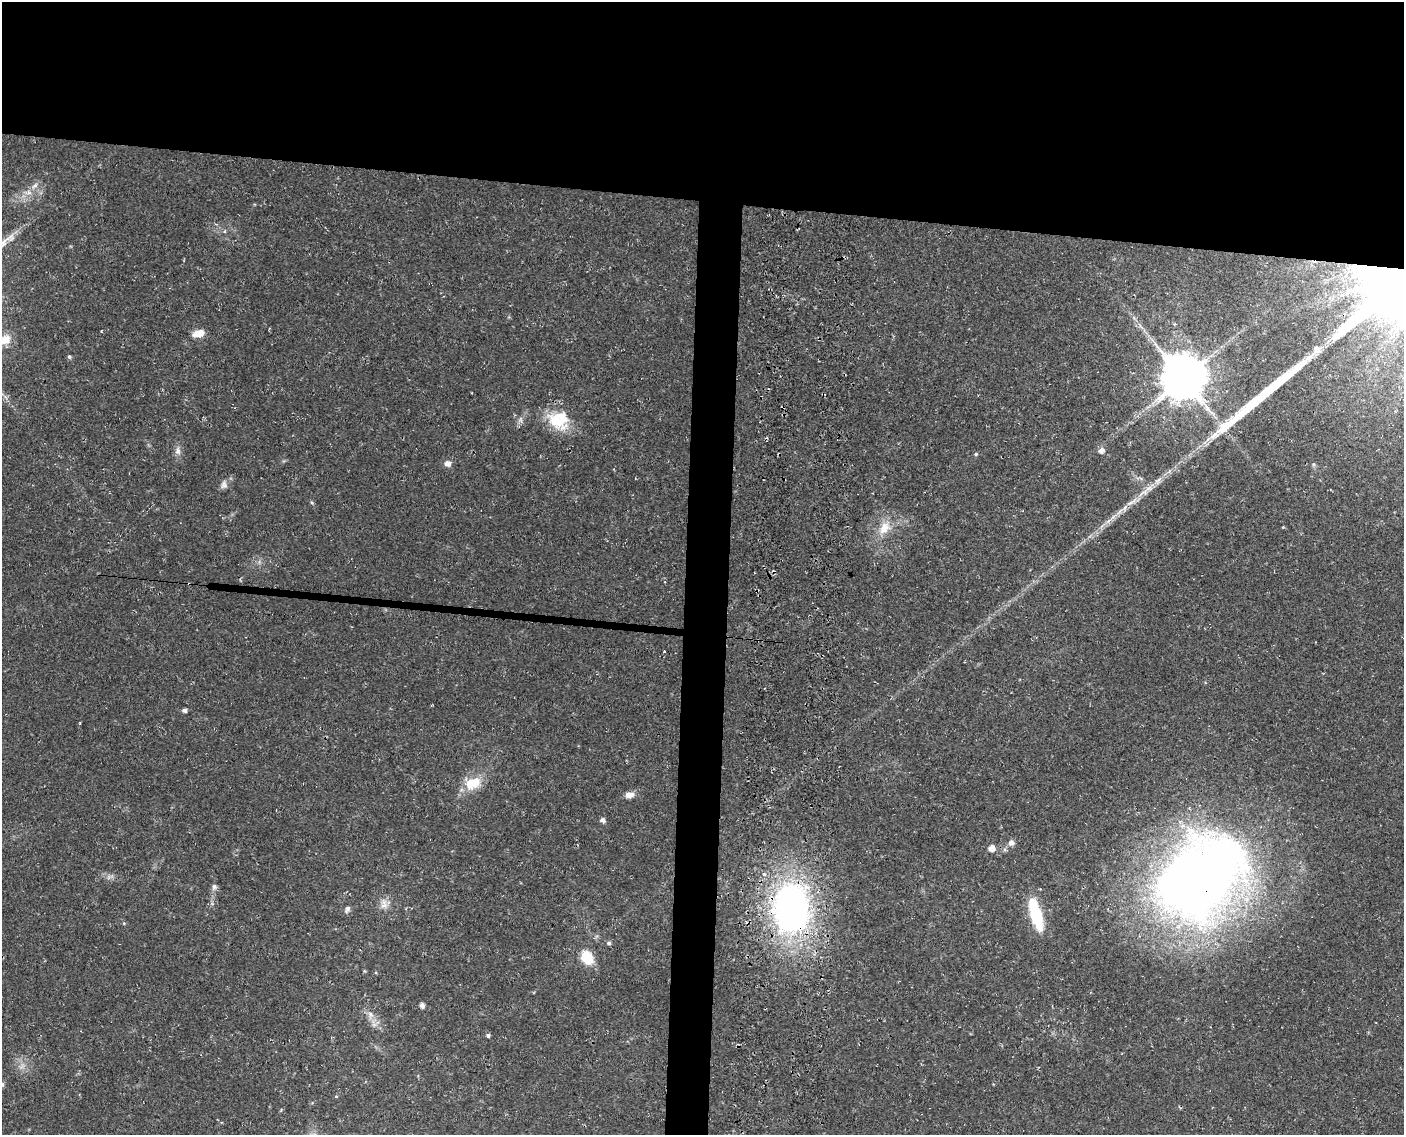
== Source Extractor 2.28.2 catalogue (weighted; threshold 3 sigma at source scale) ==
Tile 2 of 3 x 4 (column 2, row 1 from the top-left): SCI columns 1747-3148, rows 3409-4541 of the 4897 x 4553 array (HDU 1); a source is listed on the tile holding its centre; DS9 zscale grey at full resolution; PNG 1406 x 1137 px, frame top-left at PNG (2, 2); no overlay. Shown black and unused: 20% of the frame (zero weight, under 3 of 4 exposures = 5% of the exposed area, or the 3 px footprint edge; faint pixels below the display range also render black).
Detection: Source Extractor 2.28.2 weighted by HDU 2 'WHT'; one run over the whole footprint, this tile lists its part. Background 0.0198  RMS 0.0035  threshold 0.0157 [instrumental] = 3 sigma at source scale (4.5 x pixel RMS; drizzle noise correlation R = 1.50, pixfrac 1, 0.0396/0.0396 arcsec/px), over >= 5 px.
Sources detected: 36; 2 cosmic-ray / hot-pixel residue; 1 long thin detection or spike segment (spike, bleed or trail) — not listed; the other 33 listed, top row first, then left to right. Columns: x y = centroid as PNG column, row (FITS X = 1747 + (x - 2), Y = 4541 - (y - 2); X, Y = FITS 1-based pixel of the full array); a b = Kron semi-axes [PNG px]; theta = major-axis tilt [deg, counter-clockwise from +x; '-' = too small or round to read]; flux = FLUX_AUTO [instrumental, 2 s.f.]
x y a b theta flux
35 186 11 5 41 1.6
198 333 13 7 16 3.8
5 340 19 13 29 5.2
1317 349 10 10 - 2.2
69 357 4 4 - 0.65
1183 378 12 12 - 1600
783 407 4 3 - 0.46
558 420 28 23 -16 12
178 451 12 7 -88 1.7
1101 451 6 6 - 1.7
976 454 5 4 - 0.42
447 464 8 7 - 1.6
1313 464 6 4 -72 0.46
224 485 11 8 86 1.4
884 528 20 13 54 5.6
184 710 4 4 - 1
472 783 21 14 18 8
629 795 12 7 6 2.2
602 820 5 5 - 1.2
1011 843 7 7 - 1.5
992 848 6 6 - 2.5
1200 879 96 66 47 340
214 887 9 7 75 1.1
384 906 11 7 7 1.9
791 908 40 28 89 140
347 909 9 5 64 1.1
1036 914 36 11 -74 17
609 943 6 5 - 0.6
587 957 10 8 -59 12
422 1005 5 5 - 1.3
370 1014 9 8 - 1.7
488 1035 5 4 - 0.73
2 1085 7 5 84 0.58
Overlapping masked pixels (flux is a lower limit): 3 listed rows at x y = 783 407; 1200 879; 791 908
Isophote crosses this tile's border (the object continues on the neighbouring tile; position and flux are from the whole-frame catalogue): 2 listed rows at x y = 5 340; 2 1085